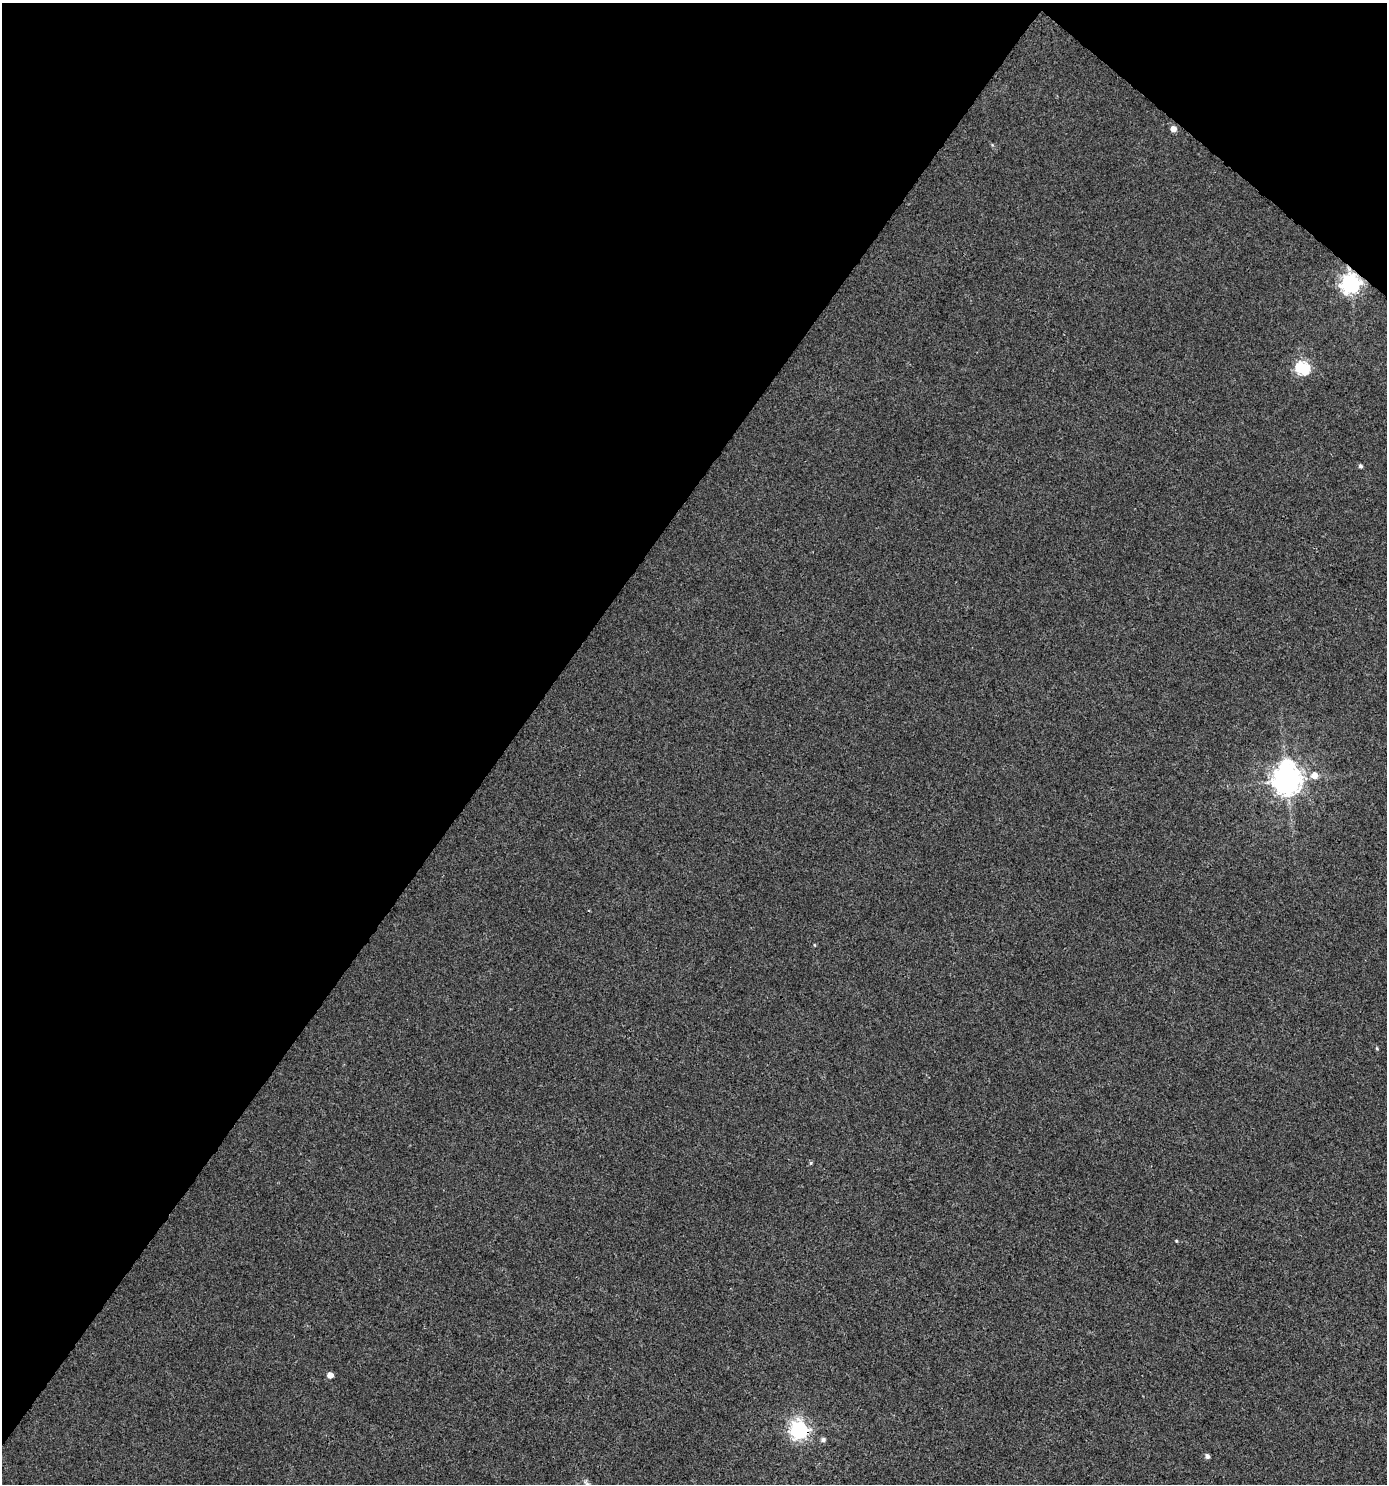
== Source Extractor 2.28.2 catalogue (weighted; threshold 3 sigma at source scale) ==
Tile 2 of 4 x 4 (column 2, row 1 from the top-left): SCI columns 1611-2995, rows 4493-5974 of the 6058 x 6012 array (HDU 1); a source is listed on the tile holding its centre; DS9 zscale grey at full resolution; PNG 1389 x 1486 px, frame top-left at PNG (2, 3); no overlay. Shown black and unused: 39% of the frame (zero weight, under 3 of 4 exposures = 5% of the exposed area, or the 3 px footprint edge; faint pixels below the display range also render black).
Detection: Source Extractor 2.28.2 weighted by HDU 2 'WHT'; one run over the whole footprint, this tile lists its part. Background 0.00357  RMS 0.004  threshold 0.0181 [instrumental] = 3 sigma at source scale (4.5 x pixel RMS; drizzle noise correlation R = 1.50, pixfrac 1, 0.0396/0.0396 arcsec/px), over >= 5 px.
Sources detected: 14; all 14 listed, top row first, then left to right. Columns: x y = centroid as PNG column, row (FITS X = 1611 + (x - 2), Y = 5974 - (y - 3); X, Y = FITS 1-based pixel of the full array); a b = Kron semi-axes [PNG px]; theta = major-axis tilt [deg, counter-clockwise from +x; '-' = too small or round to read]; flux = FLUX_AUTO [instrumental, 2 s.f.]
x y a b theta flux
1173 129 5 5 - 3.3
1350 284 7 7 - 190
1302 368 6 6 - 56
1360 466 4 4 - 0.9
1314 775 7 7 - 3.5
1287 780 10 9 - 550
814 945 4 3 - 0.33
1377 1049 5 3 - 0.34
811 1163 5 4 - 0.48
1176 1241 4 3 - 0.39
330 1375 5 4 - 3.5
799 1430 7 7 - 150
823 1440 6 5 - 1.2
1207 1456 5 4 - 1.4
Overlapping masked pixels (flux is a lower limit): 2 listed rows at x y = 1350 284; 799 1430